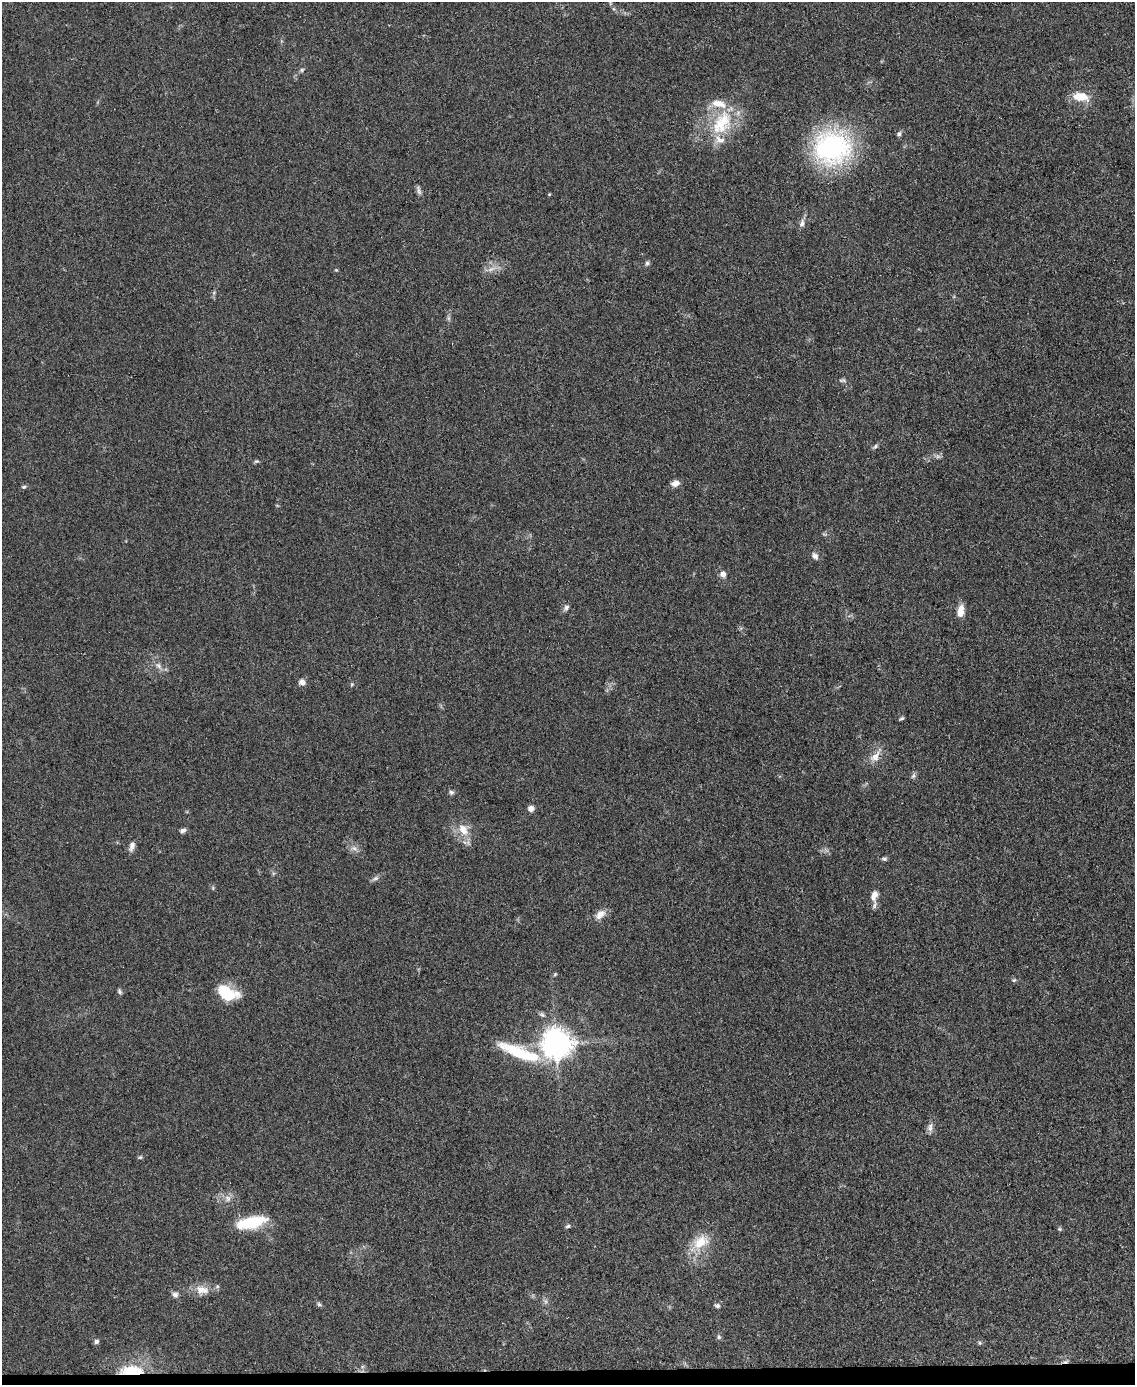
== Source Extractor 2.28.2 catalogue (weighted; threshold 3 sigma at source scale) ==
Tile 10 of 4 x 3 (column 2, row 3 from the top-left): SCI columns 1137-2269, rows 243-1625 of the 4543 x 4526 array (HDU 1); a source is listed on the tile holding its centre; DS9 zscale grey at full resolution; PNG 1137 x 1387 px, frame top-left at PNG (2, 2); no overlay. Shown black and unused: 1% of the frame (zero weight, under 3 of 5 exposures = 1% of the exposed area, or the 3 px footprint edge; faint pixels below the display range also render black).
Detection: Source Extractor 2.28.2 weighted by HDU 2 'WHT'; one run over the whole footprint, this tile lists its part. Background 0.0622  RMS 0.006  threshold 0.0271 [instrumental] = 3 sigma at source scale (4.5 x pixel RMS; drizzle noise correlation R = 1.50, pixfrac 1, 0.05/0.05 arcsec/px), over >= 5 px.
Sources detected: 63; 1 cosmic-ray / hot-pixel residue — not listed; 4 inside a brighter listed object's ellipse — not listed separately; the other 58 listed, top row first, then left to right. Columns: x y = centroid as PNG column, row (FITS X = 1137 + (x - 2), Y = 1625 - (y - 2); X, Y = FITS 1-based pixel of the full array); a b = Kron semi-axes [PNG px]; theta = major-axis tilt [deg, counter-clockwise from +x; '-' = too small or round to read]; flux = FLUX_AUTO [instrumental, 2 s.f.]
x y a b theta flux
302 70 6 5 - 1.1
1080 97 21 11 -10 11
722 123 41 24 58 34
899 134 7 5 58 1.5
832 148 38 31 7 110
419 190 15 4 -75 2
549 194 4 3 - 0.52
802 223 12 6 73 2.7
647 263 7 5 74 1.3
491 269 14 5 20 3.4
336 270 4 4 - 0.6
842 380 10 5 -7 1.4
875 446 8 5 46 1.4
256 461 8 4 8 0.98
675 483 10 7 15 3.7
24 487 7 5 4 1
815 556 10 7 -47 2.5
723 574 9 8 - 3
566 608 9 6 50 2
961 611 13 7 82 7.1
158 666 11 7 -53 3.2
302 682 8 7 - 2.7
352 684 5 4 - 0.74
902 718 6 4 30 0.96
876 756 22 9 53 6.5
913 776 8 5 60 1.4
451 792 6 6 - 1.4
531 808 6 6 - 3.4
183 830 8 5 21 1.9
463 830 18 13 -52 9.6
132 846 14 7 75 3
354 848 10 6 -21 2.5
884 859 8 5 -5 1.2
375 878 10 6 25 1.9
874 895 13 8 73 4.4
600 914 15 10 46 5.1
555 974 6 4 45 0.76
1014 980 6 5 - 1
119 991 7 5 -60 1.2
227 993 22 13 -21 23
556 1044 9 9 - 920
519 1052 59 14 -21 34
930 1127 12 8 83 2.9
140 1157 6 5 - 0.9
228 1198 10 9 - 3.6
251 1222 34 13 12 25
568 1226 7 5 28 1.3
1060 1229 5 5 - 0.85
700 1242 27 16 35 16
202 1290 20 12 -9 7.6
175 1294 8 7 - 2.1
545 1301 7 6 - 1.6
319 1304 7 5 -30 1.2
717 1306 7 6 - 1.5
719 1337 6 6 - 1.2
96 1342 6 5 - 1.5
980 1343 5 5 - 0.82
131 1371 30 15 4 20
Overlapping masked pixels (flux is a lower limit): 1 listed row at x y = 131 1371